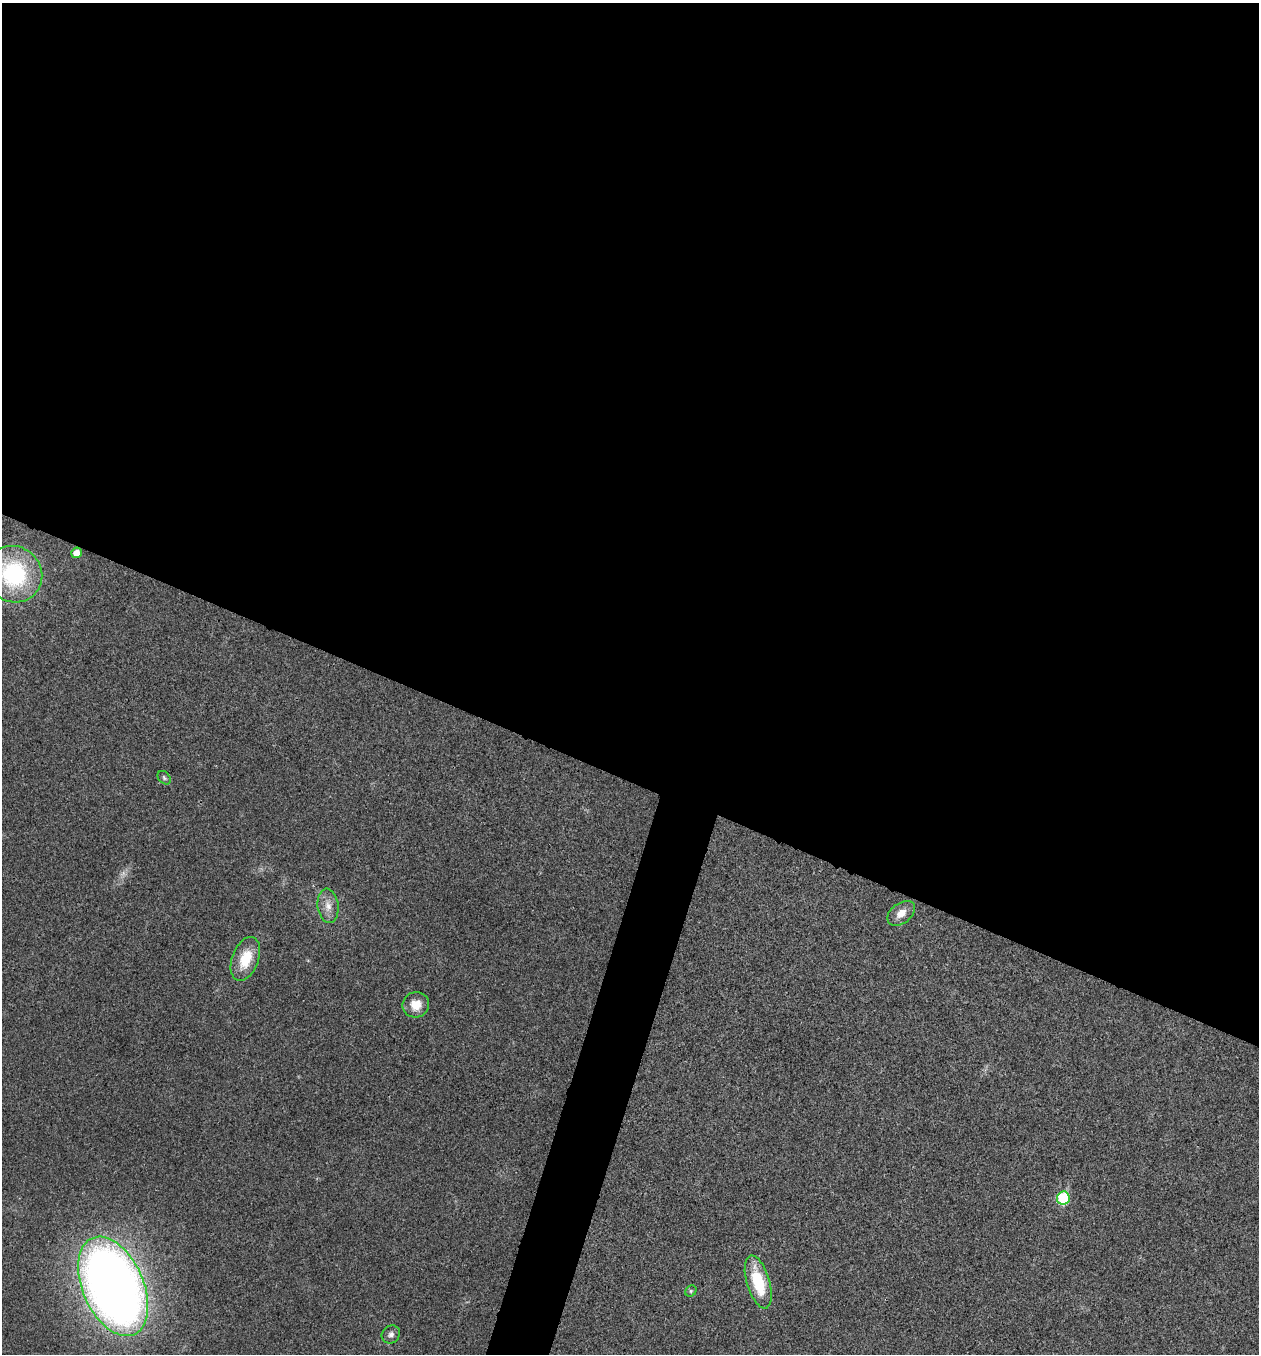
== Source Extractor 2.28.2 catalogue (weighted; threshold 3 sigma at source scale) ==
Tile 3 of 4 x 4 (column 3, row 1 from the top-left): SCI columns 2652-3908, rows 4064-5415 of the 5432 x 5418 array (HDU 1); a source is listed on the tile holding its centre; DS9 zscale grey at full resolution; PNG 1261 x 1356 px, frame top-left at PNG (2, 3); each listed source drawn as its Kron ellipse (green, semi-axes under 4 px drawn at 4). Shown black and unused: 60% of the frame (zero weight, under 3 of 4 exposures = <1% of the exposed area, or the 3 px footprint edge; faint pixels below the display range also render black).
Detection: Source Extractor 2.28.2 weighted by HDU 2 'WHT'; one run over the whole footprint, this tile lists its part. Background 0.0241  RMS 0.0054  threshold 0.0242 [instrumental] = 3 sigma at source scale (4.5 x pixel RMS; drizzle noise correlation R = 1.50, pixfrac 1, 0.05/0.05 arcsec/px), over >= 5 px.
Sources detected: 13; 1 too faint to see at this stretch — neither listed nor drawn; the other 12 listed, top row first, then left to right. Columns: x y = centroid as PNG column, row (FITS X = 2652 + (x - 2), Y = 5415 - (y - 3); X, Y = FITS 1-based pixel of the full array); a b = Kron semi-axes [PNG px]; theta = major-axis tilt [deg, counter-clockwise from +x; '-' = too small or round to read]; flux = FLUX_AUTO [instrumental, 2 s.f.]
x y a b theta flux
76 553 5 5 - 6
14 574 29 27 -43 64
164 778 8 5 -47 1.1
328 906 17 10 -83 5.8
901 913 15 10 38 5.7
245 959 23 13 69 16
416 1005 13 12 - 7.9
1063 1198 7 6 - 32
758 1282 27 11 -74 26
113 1286 53 30 -66 630
691 1291 6 5 - 0.85
391 1334 10 8 43 2.4
Isophote crosses this tile's border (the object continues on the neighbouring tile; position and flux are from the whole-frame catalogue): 1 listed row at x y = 14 574